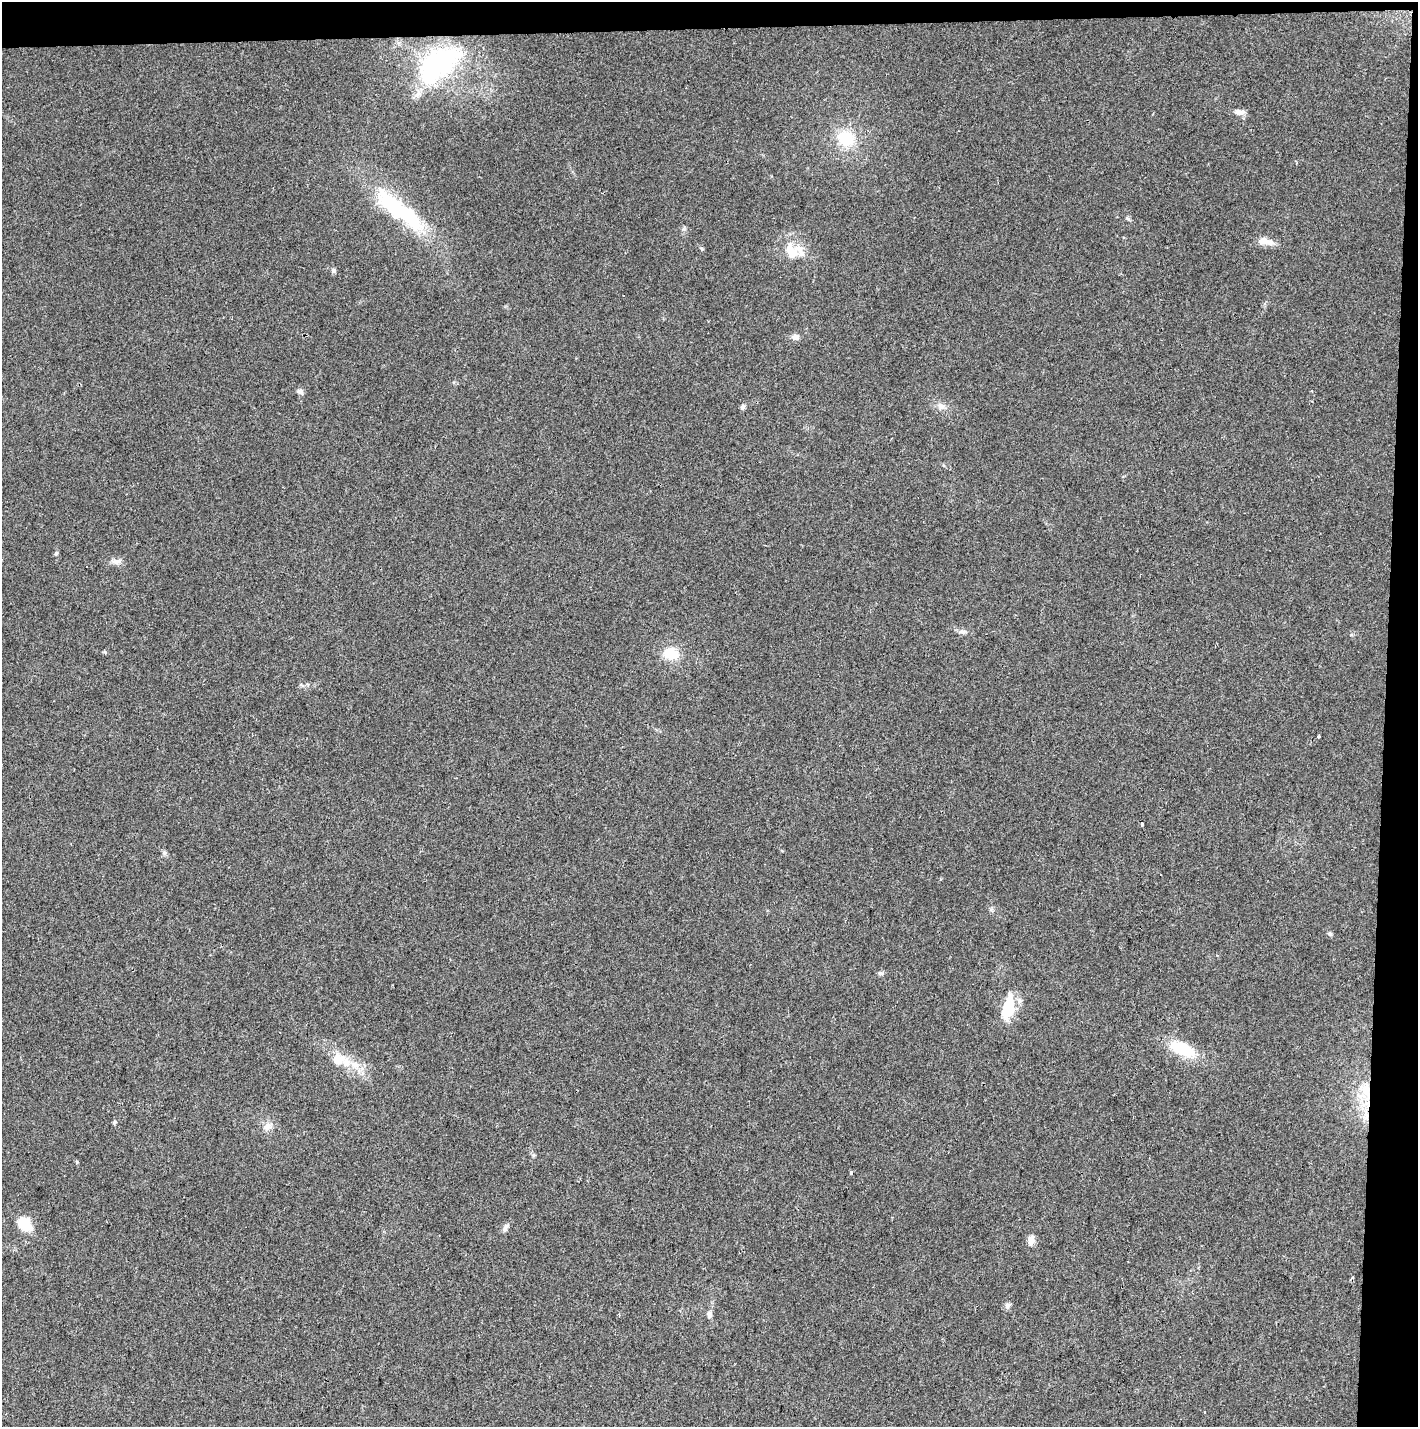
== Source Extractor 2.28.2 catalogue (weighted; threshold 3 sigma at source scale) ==
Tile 3 of 3 x 3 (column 3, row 1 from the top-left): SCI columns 2840-4255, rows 2967-4391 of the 4255 x 4507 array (HDU 1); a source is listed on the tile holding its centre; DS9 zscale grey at full resolution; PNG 1420 x 1429 px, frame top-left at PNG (2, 2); no overlay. Shown black and unused: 4% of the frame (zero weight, under 2 of 3 exposures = <1% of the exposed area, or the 3 px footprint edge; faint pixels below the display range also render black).
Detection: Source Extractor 2.28.2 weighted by HDU 2 'WHT'; one run over the whole footprint, this tile lists its part. Background 0.0524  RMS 0.0071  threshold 0.0318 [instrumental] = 3 sigma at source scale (4.5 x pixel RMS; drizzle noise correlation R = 1.50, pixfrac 1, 0.0396/0.0396 arcsec/px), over >= 5 px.
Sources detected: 42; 5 inside a brighter listed object's ellipse — not listed separately; the other 37 listed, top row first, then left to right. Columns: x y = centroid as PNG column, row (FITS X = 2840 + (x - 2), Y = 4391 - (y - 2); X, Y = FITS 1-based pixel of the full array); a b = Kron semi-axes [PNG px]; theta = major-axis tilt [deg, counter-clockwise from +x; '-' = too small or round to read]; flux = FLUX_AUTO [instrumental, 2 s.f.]
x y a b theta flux
438 64 50 28 36 120
1239 112 14 7 0 3.6
846 138 21 19 -30 24
399 210 73 18 -37 77
1128 219 7 4 -2 1.1
1262 241 10 9 - 5.4
701 249 6 4 -61 0.93
791 252 18 13 -59 11
333 270 7 6 - 1.5
795 337 10 8 -10 3.1
300 391 8 6 -24 2.3
941 406 11 8 -47 4
743 407 7 6 - 1.6
56 553 5 5 - 1.2
117 561 13 7 3 3.9
963 632 10 5 -6 2.3
105 652 5 4 - 0.9
671 654 17 14 -16 15
301 685 6 4 -19 1.1
1319 737 3 3 - 1.3
1142 824 4 3 - 4.1
164 852 7 4 0 1.3
1330 933 6 5 - 1.2
1008 1008 27 11 78 26
1182 1049 31 13 -24 30
338 1059 19 16 9 12
1366 1090 25 14 -69 19
114 1122 7 4 71 1.1
267 1126 11 9 43 4.6
534 1155 6 4 70 0.96
851 1173 3 3 - 5.7
25 1224 21 15 -40 14
506 1227 11 6 57 2.8
1031 1240 12 7 81 5.1
1007 1306 9 7 66 2.2
709 1314 8 6 86 2.8
619 1315 3 3 - 0.95
Overlapping masked pixels (flux is a lower limit): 1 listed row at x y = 1366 1090
Unlisted compact peaks at least as high as the median listed source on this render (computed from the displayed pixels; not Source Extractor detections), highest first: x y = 77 1162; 880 973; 684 229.